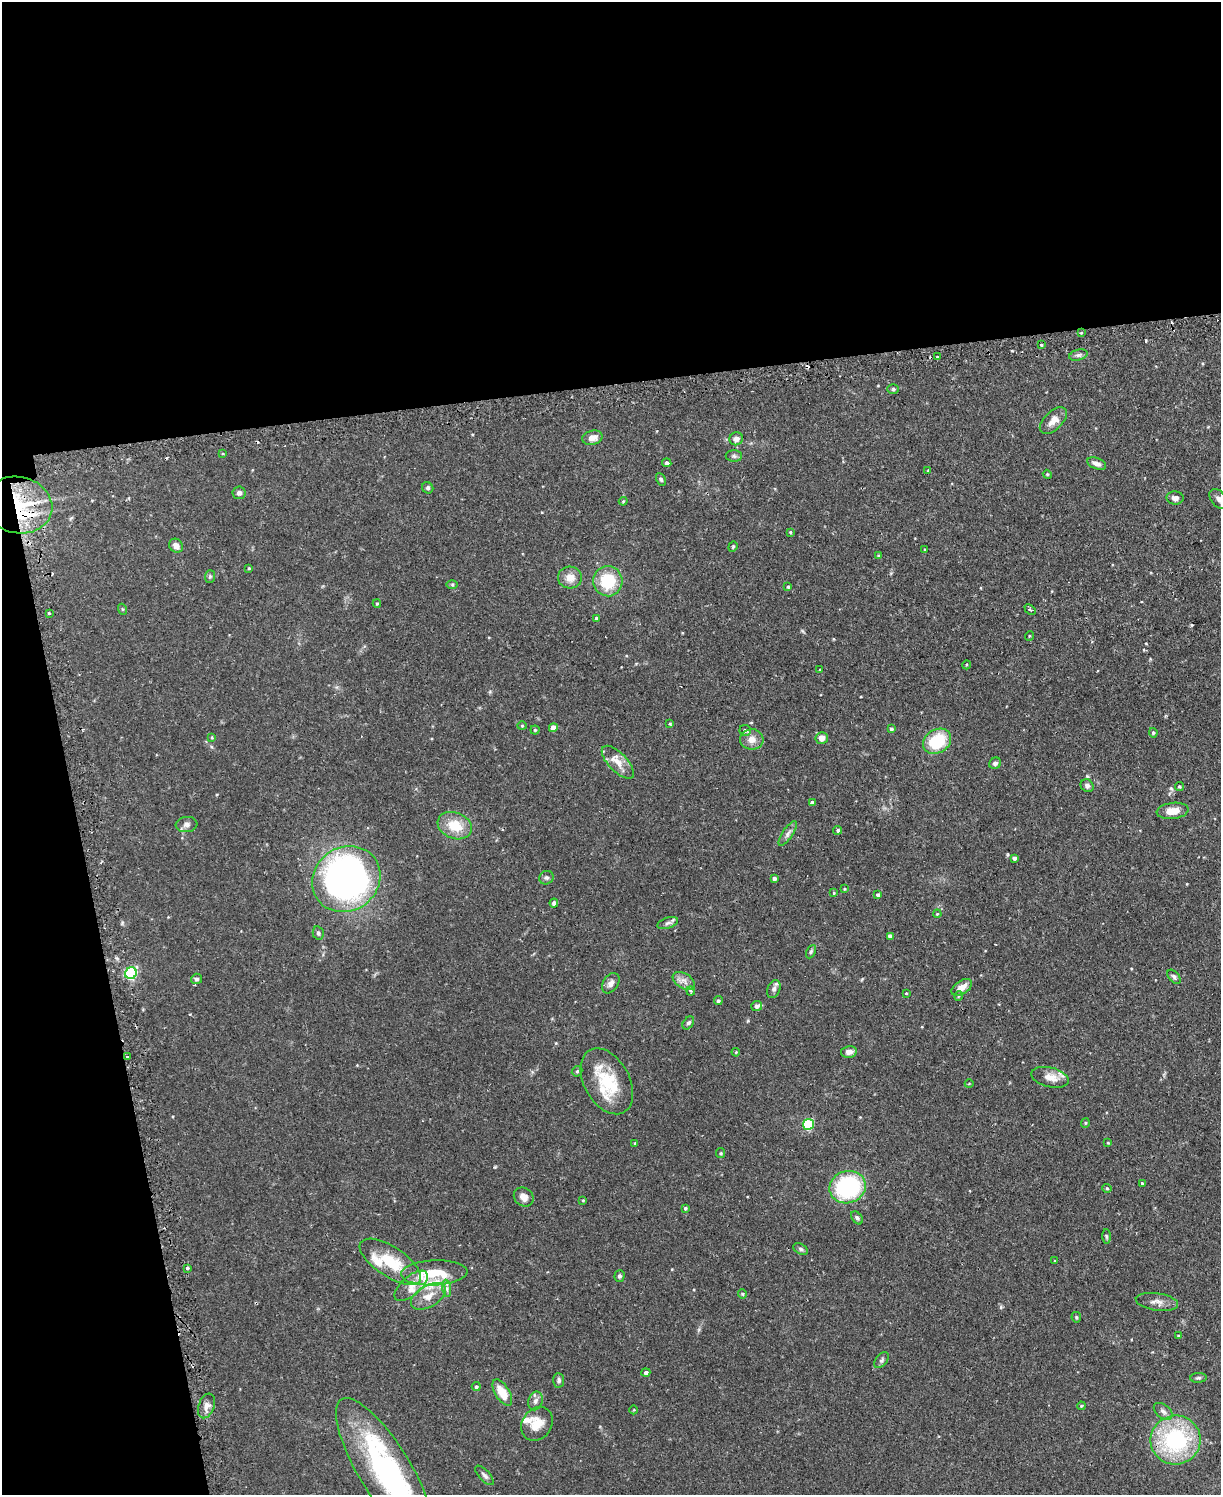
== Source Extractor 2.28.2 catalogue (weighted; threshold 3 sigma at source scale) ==
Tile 1 of 4 x 3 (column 1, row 1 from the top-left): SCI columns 32-1250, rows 3145-4637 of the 4939 x 4911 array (HDU 1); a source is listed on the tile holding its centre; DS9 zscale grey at full resolution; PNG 1223 x 1497 px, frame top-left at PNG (2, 2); each listed source drawn as its Kron ellipse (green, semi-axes under 4 px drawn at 4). Shown black and unused: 32% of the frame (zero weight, under 2 of 3 exposures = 4% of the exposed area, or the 3 px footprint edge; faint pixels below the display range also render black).
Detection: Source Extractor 2.28.2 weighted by HDU 2 'WHT'; one run over the whole footprint, this tile lists its part. Background 0.0811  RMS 0.0052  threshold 0.0233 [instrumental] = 3 sigma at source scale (4.5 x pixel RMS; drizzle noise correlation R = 1.50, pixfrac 1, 0.05/0.05 arcsec/px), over >= 5 px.
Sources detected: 152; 2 inside a brighter object's white glare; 7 cosmic-ray / hot-pixel residue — neither listed nor drawn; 8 inside a brighter listed object's ellipse — not listed separately; the other 135 listed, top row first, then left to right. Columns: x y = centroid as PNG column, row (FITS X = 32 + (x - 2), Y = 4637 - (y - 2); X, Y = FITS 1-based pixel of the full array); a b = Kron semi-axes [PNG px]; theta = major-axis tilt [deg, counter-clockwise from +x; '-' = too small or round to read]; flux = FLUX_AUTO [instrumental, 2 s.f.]
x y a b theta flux
1081 333 4 2 - 0.44
1042 345 3 3 - 1
1078 355 9 5 16 1.3
937 357 3 3 - 0.61
893 389 6 5 - 0.88
1053 421 16 9 44 4.4
592 438 10 7 14 3.9
736 439 7 6 - 2.7
223 453 2 2 - 0.49
734 456 8 5 -1 1.3
667 463 4 4 - 1
1097 464 10 5 -22 2.4
928 471 4 3 - 0.47
1047 474 4 3 - 0.43
661 479 7 4 -63 0.8
428 488 6 5 - 1
239 493 6 6 - 1.6
1175 498 8 6 -3 2.3
1219 499 11 7 -49 2.3
623 501 4 4 - 0.55
18 505 34 28 -12 31
790 532 3 3 - 0.46
176 546 7 6 - 3.2
733 547 5 4 - 0.64
925 549 4 2 - 0.42
879 556 4 3 - 0.6
249 568 3 3 - 0.44
210 576 6 5 - 0.82
570 578 12 11 - 5.1
608 581 15 14 - 19
452 584 6 4 -1 0.71
788 587 4 3 - 0.61
377 604 4 4 - 0.54
122 609 5 3 - 0.55
1030 610 6 4 -44 0.89
49 613 3 3 - 2.3
597 618 4 4 - 1.2
1029 636 5 3 - 0.43
966 665 4 3 - 0.41
820 669 3 2 - 0.63
670 724 3 3 - 0.5
522 726 4 4 - 0.5
553 728 4 4 - 4.5
891 729 4 3 - 0.99
535 730 4 4 - 0.62
745 730 5 5 - 1.1
1153 733 5 4 - 0.82
212 737 4 4 - 0.45
822 738 6 6 - 3.7
752 739 12 10 2 4.2
937 741 15 11 33 24
618 762 21 9 -46 5.9
995 763 6 5 - 1.4
1087 786 7 6 - 1.5
1179 786 4 4 - 0.67
812 802 4 3 - 0.75
1173 811 16 8 6 5.9
186 825 11 7 6 2
455 826 17 13 -22 12
838 830 4 4 - 0.83
788 834 14 5 56 2.1
1014 858 4 3 - 1.4
546 878 7 6 - 1.2
774 878 4 3 - 1.2
346 879 35 31 37 220
844 889 3 2 - 0.4
834 893 4 3 - 0.46
878 895 4 4 - 1
554 903 4 4 - 2.1
937 914 4 3 - 0.41
668 923 11 5 19 1.4
318 933 7 5 -77 1
890 936 4 4 - 1.8
811 952 7 4 63 0.8
131 973 6 5 - 59
1174 977 8 5 -50 1.1
197 979 5 5 - 1.1
684 981 12 7 -32 3
611 983 11 7 56 2.3
962 987 11 6 33 4.9
774 989 9 6 70 1.9
691 991 4 4 - 0.62
906 993 3 2 - 0.38
959 996 5 3 - 0.43
718 1001 4 4 - 0.97
757 1006 5 5 - 1.6
688 1023 7 5 54 1.2
736 1052 4 3 - 0.4
849 1052 8 5 10 2.5
127 1057 3 3 - 2.1
577 1071 6 5 - 0.74
1050 1077 19 9 -14 6.2
607 1081 35 22 -61 22
969 1084 4 3 - 0.36
1085 1123 5 4 - 0.59
809 1124 5 5 - 31
635 1143 3 3 - 0.43
1108 1143 4 3 - 0.39
721 1153 5 4 - 0.59
1142 1183 3 3 - 0.68
848 1187 18 16 19 53
1107 1188 4 4 - 0.57
524 1197 10 9 - 3.3
583 1200 4 4 - 0.44
685 1208 3 3 - 0.7
857 1218 7 5 -52 1.1
1106 1236 7 3 -89 0.66
801 1249 8 5 -28 0.98
1055 1261 3 3 - 0.45
390 1262 35 15 -33 19
187 1268 3 3 - 1.6
434 1273 33 12 3 18
619 1276 5 5 - 1.1
411 1286 20 9 41 5.3
447 1288 9 4 -81 1.5
742 1294 4 4 - 0.54
428 1296 19 10 30 6.5
1157 1302 21 8 -8 3.5
1076 1317 5 5 - 0.67
1178 1336 4 3 - 0.52
882 1360 9 5 51 1.2
646 1372 4 4 - 1.6
1198 1378 8 5 4 1.1
559 1380 7 5 -87 1.1
476 1387 4 4 - 0.98
502 1393 15 7 -58 9.6
535 1401 9 7 70 2
206 1406 13 8 71 3.2
1081 1406 4 3 - 0.49
634 1410 4 3 - 0.38
1163 1411 11 6 -39 2
537 1424 18 14 54 8.4
1176 1440 25 24 - 53
384 1470 82 26 -58 110
484 1475 12 5 -47 1.7
Overlapping masked pixels (flux is a lower limit): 2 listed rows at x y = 18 505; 127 1057
Isophote crosses this tile's border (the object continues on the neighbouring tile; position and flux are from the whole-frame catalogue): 2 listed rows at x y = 1219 499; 384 1470